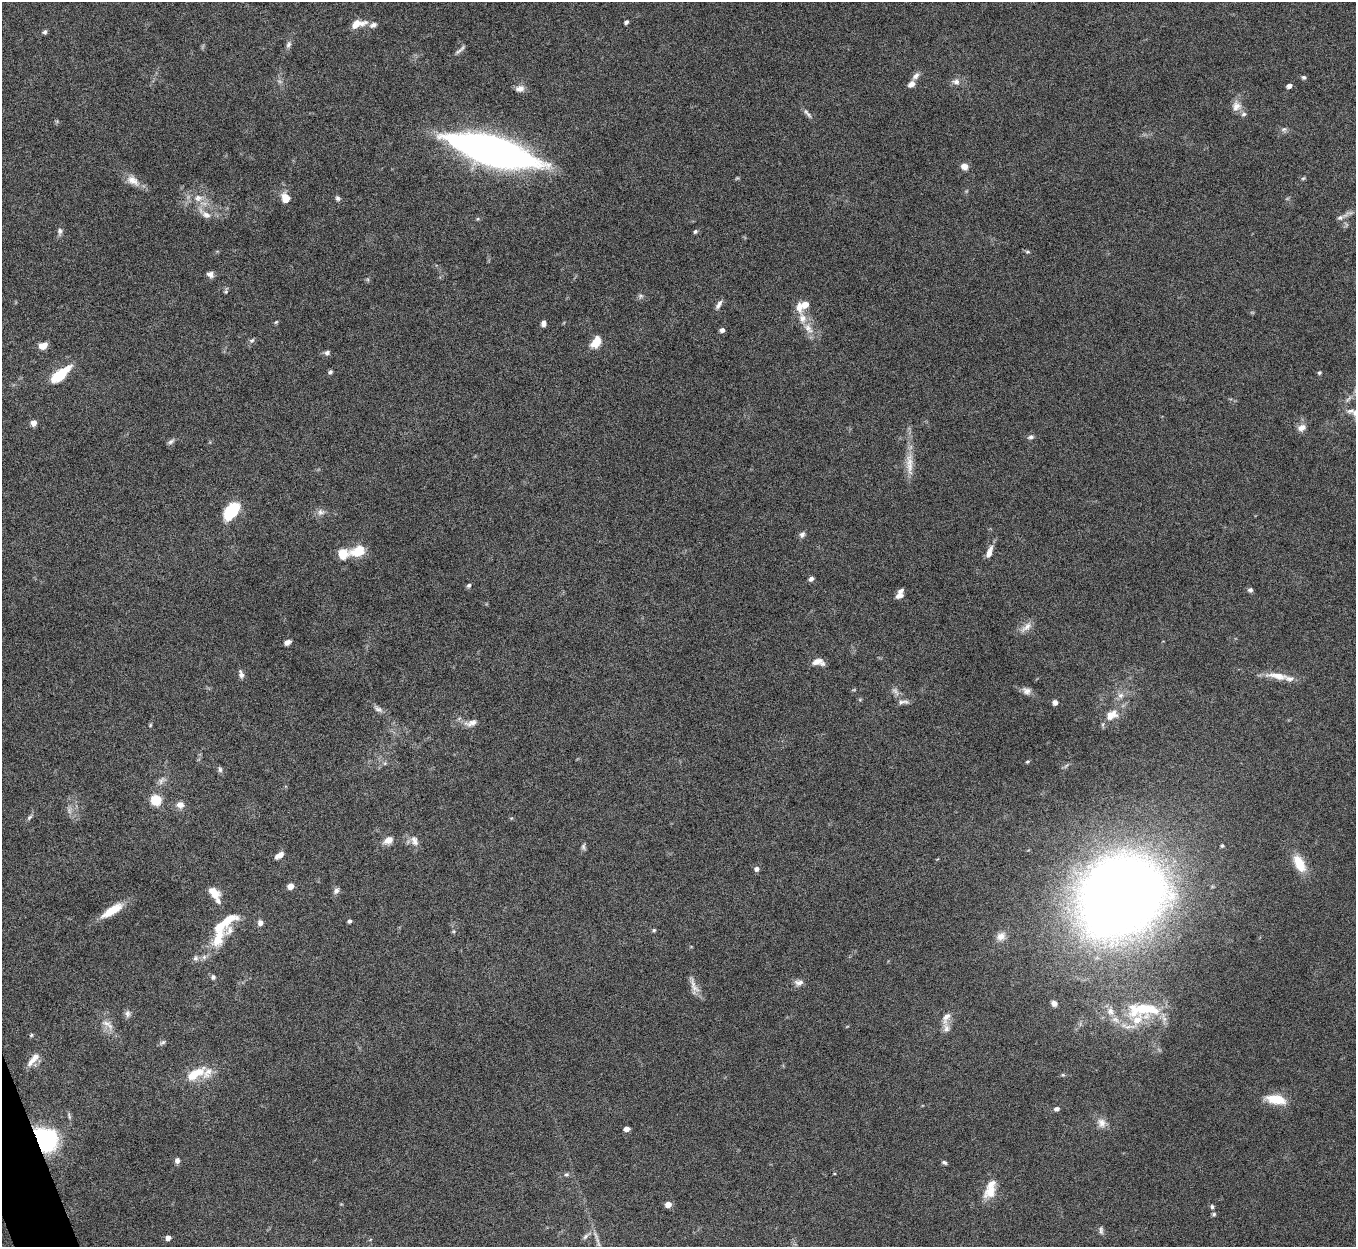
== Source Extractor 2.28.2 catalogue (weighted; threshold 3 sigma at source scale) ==
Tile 7 of 4 x 4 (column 3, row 2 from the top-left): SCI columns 2710-4063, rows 2640-3884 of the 5422 x 5406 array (HDU 1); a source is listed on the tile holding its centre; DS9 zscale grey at full resolution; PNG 1358 x 1249 px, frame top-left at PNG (2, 2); no overlay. Shown black and unused: <1% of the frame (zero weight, under 8 of 15 exposures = <1% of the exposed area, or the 3 px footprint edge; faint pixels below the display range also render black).
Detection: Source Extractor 2.28.2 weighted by HDU 2 'WHT'; one run over the whole footprint, this tile lists its part. Background 0.162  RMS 0.0048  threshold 0.0197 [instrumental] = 3 sigma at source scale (4.09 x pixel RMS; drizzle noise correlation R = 1.36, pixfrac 0.8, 0.05/0.05 arcsec/px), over >= 5 px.
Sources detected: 144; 1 too faint to see at this stretch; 1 inside a brighter object's white glare — not listed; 17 inside a brighter listed object's ellipse — not listed separately; the other 125 listed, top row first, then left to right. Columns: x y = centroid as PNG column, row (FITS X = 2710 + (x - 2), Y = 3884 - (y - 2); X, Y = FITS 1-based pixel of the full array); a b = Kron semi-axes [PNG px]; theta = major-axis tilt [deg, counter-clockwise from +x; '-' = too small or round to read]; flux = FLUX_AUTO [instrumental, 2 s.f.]
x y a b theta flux
626 22 4 4 - 1.1
358 24 20 9 14 5
45 32 6 5 - 0.87
289 44 9 6 64 1.4
460 50 19 4 41 1.5
916 76 11 7 41 2
1304 77 6 5 - 0.82
956 82 10 8 -3 2.2
911 84 9 7 38 2.2
1289 86 5 4 - 2
520 89 12 8 6 2.7
1236 106 14 12 81 3.6
808 114 11 5 -52 1.4
1284 129 8 7 - 1.2
491 150 74 23 -16 240
964 166 7 6 - 3.4
1303 178 6 4 29 0.59
133 180 20 11 -36 4.7
198 198 12 10 10 4.1
285 198 11 8 -70 5.2
338 198 7 5 -59 0.99
206 215 14 9 -22 3.3
1340 218 9 7 11 1.5
478 219 5 3 - 0.5
60 231 10 6 89 1.5
695 231 6 5 - 0.81
1027 252 6 4 -6 0.65
210 274 8 7 - 1.8
226 291 8 5 71 0.78
641 296 7 6 - 0.98
719 305 13 5 59 1.8
799 307 17 9 -83 4
276 322 6 4 44 0.51
543 324 6 5 - 1.7
808 328 17 9 -54 4.8
722 330 5 4 - 1.9
252 340 8 6 29 1
596 342 15 9 56 5.5
43 346 9 7 16 4
327 353 7 6 - 1.2
330 372 6 5 - 0.88
1319 373 5 4 - 0.67
59 375 16 7 37 25
33 423 5 5 - 4.4
1301 428 11 9 27 2.8
1031 437 9 5 16 1.2
171 442 10 5 33 1.2
909 464 36 9 -87 7.1
232 511 22 12 54 16
321 512 10 9 - 2.1
802 535 8 7 - 1.4
358 551 19 12 20 9.2
989 552 16 6 69 3.2
811 579 6 5 - 1.4
469 585 6 5 - 0.95
1250 590 6 5 - 1.1
899 596 10 7 17 2
1026 627 20 8 39 3.2
287 642 7 5 26 2.1
817 662 15 8 15 3.4
241 674 10 6 -74 1.8
1278 676 35 9 -10 6.8
895 691 14 6 -52 2
1027 691 12 9 -28 2.3
1120 695 9 8 - 2.3
1055 703 5 5 - 1.9
378 709 13 7 -29 1.9
1112 715 19 13 32 6.3
471 723 19 9 14 3.2
150 725 5 4 - 0.47
385 763 6 4 46 0.75
220 769 8 5 -79 1
161 780 14 6 59 2.1
156 800 6 5 - 31
180 805 10 9 - 2.8
29 817 9 5 45 0.96
388 840 12 8 29 3.8
414 841 16 9 -67 3
1222 846 5 5 - 0.67
583 847 9 5 85 1.1
279 855 9 5 33 3.3
1299 863 22 11 -62 9.1
756 869 5 5 - 1.7
291 886 5 5 - 4.7
336 891 9 6 48 1.5
214 893 13 9 -40 5.7
1121 895 70 60 37 640
112 911 28 9 32 9.3
349 921 5 4 - 1
225 922 32 9 36 13
260 923 7 6 - 1.9
654 930 5 5 - 0.61
1001 936 11 10 - 2.8
218 939 28 14 65 12
196 958 8 7 - 1.4
213 977 6 6 - 1.1
799 982 12 8 6 2.1
694 986 25 8 -68 3.6
1054 1003 6 5 - 1.8
1143 1009 53 22 1 29
128 1013 10 7 -85 1.6
946 1018 19 9 63 3.7
108 1024 20 8 -35 3.6
31 1035 5 4 - 0.54
163 1042 9 5 30 0.96
35 1058 19 8 40 3.8
195 1074 28 11 29 11
1063 1075 6 4 -17 0.54
1276 1099 22 10 -9 10
1056 1109 6 5 - 1.4
69 1116 10 4 -73 0.94
1102 1123 13 11 -73 3.3
626 1129 5 4 - 3.3
44 1140 15 13 -19 91
177 1160 7 6 - 1.5
944 1162 7 5 -31 0.82
566 1174 7 5 2 0.89
990 1191 20 13 48 6.7
668 1204 5 4 - 5.8
1212 1207 6 5 - 0.83
1214 1214 5 4 - 0.71
1101 1230 11 5 -86 1.2
585 1236 10 6 46 1.3
168 1238 5 4 - 3.1
598 1244 11 3 -70 1.6
Overlapping masked pixels (flux is a lower limit): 1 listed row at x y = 44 1140